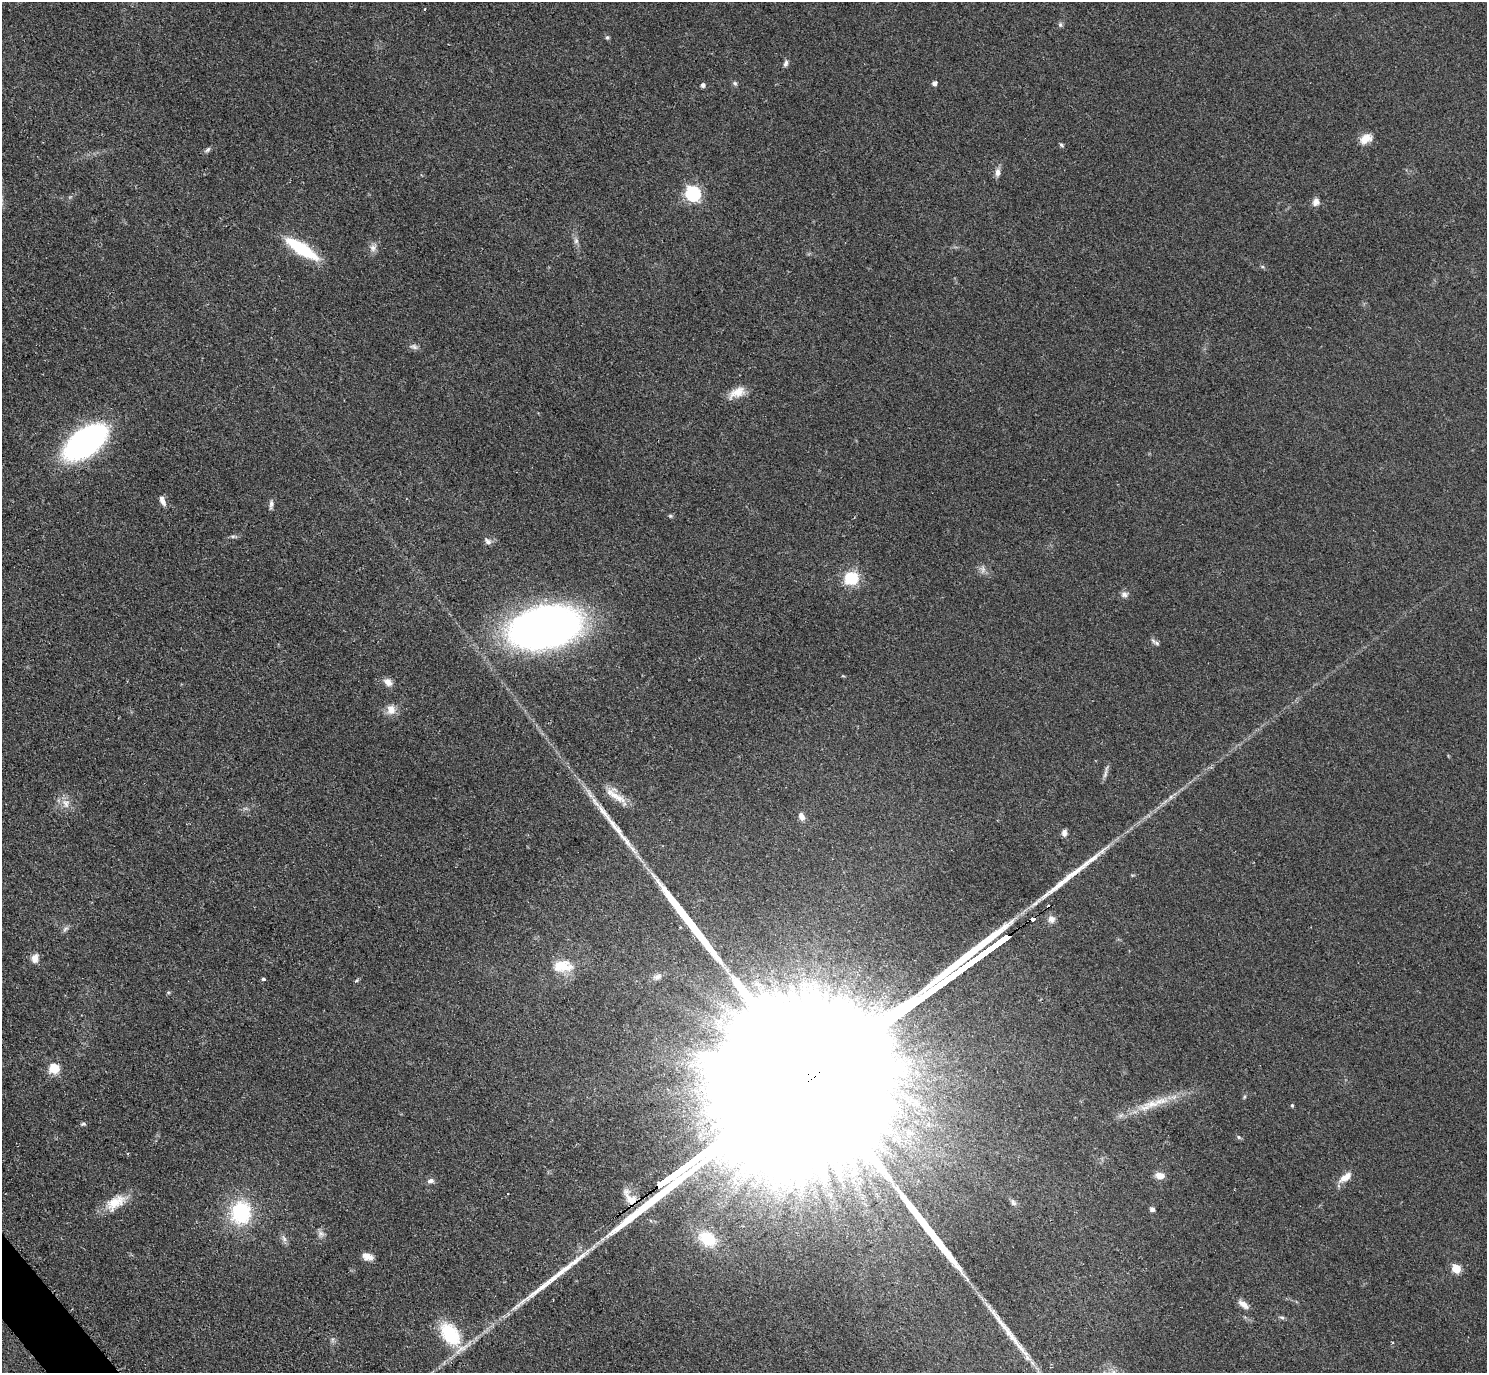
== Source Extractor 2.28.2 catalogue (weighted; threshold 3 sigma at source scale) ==
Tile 7 of 4 x 4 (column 3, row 2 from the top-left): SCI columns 2984-4468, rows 2912-4282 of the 5962 x 5959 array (HDU 1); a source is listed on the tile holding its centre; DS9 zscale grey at full resolution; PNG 1489 x 1375 px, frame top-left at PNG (2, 2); no overlay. Shown black and unused: <1% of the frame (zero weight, under 2 of 3 exposures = <1% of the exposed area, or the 3 px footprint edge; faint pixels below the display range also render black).
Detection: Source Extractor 2.28.2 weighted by HDU 2 'WHT'; one run over the whole footprint, this tile lists its part. Background 0.0783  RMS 0.0078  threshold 0.0353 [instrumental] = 3 sigma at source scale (4.5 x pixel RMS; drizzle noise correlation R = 1.50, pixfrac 1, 0.05/0.05 arcsec/px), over >= 5 px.
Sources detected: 77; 1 cosmic-ray / hot-pixel residue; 7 long thin detections or spike segments (spike, bleed or trail) — not listed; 2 inside a brighter listed object's ellipse — not listed separately; the other 67 listed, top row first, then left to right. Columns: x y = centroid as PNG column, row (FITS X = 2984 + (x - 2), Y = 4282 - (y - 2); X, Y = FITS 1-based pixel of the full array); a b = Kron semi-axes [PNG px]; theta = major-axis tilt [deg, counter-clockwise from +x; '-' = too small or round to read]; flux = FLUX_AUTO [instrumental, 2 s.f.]
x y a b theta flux
425 9 3 3 - 1
1060 25 7 6 - 1.7
607 37 6 5 - 1.4
786 63 9 5 72 2.5
735 83 7 5 -44 1.5
934 83 4 4 - 3.7
703 85 5 4 - 2.6
1366 139 16 11 30 8.6
1061 145 7 4 -45 1.3
208 150 9 5 45 1.8
997 172 10 7 85 4.2
693 193 7 6 - 180
1316 202 10 9 - 4.3
576 241 9 6 -76 2.7
373 248 11 9 65 4.4
302 249 33 10 -32 51
414 347 11 7 -17 2.9
737 392 23 11 26 11
85 442 36 18 35 270
162 501 14 6 -70 4
271 505 13 5 84 2.5
670 516 6 5 - 1.1
233 536 7 4 18 1.4
488 541 11 6 -38 2.7
983 569 11 6 82 3
851 578 19 17 -25 22
1124 594 10 8 7 3.2
545 627 57 33 12 550
1155 642 12 4 -32 2.2
388 682 11 8 -37 5.3
391 709 13 11 -80 7.8
615 796 31 11 -39 13
66 803 14 10 -77 7
605 814 38 7 -53 15
801 816 10 7 -70 4.2
1064 833 9 6 -90 3.3
1032 919 4 3 - 61
65 929 9 4 36 2.1
35 958 11 8 76 5.5
563 966 25 15 1 20
657 977 13 8 23 4.1
264 979 3 3 - 5.4
168 992 6 4 1 0.96
54 1068 6 6 - 45
1244 1097 6 3 72 1
1152 1104 32 9 6 16
1292 1105 4 4 - 1.1
1121 1115 7 4 19 1.9
83 1124 7 4 -7 1.3
1239 1137 6 5 - 1.3
854 1172 16 9 75 11
1160 1176 11 8 -6 6.8
1345 1177 18 8 35 7.9
430 1181 10 6 12 2.8
630 1198 23 11 -52 12
1013 1202 10 6 -46 2.6
115 1203 29 15 33 17
1152 1209 5 5 - 2.5
241 1212 24 21 80 59
321 1234 9 7 -26 3.3
284 1239 10 6 -63 2.8
708 1239 21 15 -30 30
367 1257 13 7 -15 5.7
1456 1268 5 5 - 29
1243 1304 15 7 -36 5.4
1282 1317 7 5 -8 1.5
450 1334 27 16 -55 48
Overlapping masked pixels (flux is a lower limit): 2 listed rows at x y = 1032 919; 630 1198